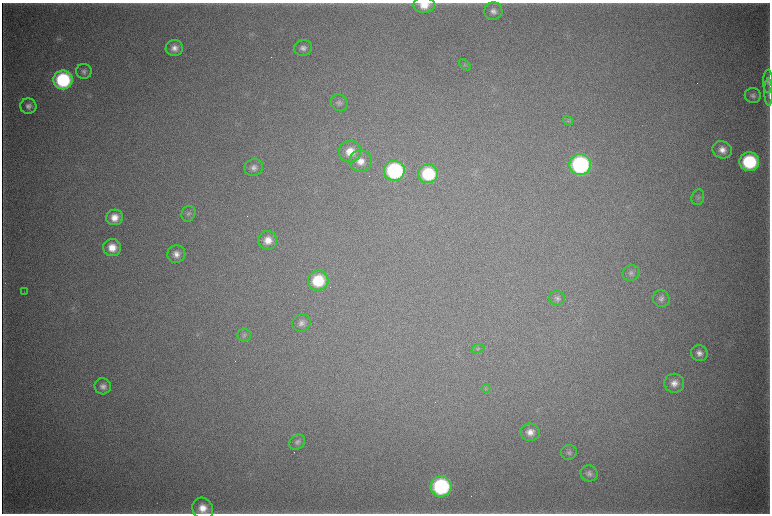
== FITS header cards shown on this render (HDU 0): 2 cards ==
NAXIS1  =                 1536 / length of data axis 1
NAXIS2  =                 1023 / length of data axis 2

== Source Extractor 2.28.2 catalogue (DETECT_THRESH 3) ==
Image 1536 x 1023 px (HDU 0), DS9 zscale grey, zoomed out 1/2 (1 PNG px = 2 x 2 image px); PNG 772 x 516 px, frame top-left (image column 1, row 1022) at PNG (2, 3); each listed source drawn as its Kron ellipse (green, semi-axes under 4 px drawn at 4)
Background 5250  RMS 41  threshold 124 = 3 sigma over >= 5 px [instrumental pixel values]
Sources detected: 48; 3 cannot appear on this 1/2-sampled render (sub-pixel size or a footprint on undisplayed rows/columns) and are neither listed nor drawn; the other 45 listed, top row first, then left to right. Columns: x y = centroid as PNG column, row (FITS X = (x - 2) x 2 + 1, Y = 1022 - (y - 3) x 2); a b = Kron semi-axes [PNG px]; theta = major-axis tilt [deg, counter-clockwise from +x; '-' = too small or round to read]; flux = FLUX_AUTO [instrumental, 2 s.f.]
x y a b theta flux
424 5 11 7 -1 1.3e+05
493 11 9 8 - 5.1e+04
174 48 8 8 - 6.2e+04
303 48 9 8 - 4.5e+04
465 65 7 3 -43 1.1e+04
84 71 8 7 - 3.2e+04
63 80 9 9 - 9.5e+05
768 81 11 5 -90 3.2e+04
769 92 13 3 -89 2.2e+04
753 95 8 7 - 3.5e+04
339 103 9 8 - 3.4e+04
28 106 8 8 - 4.2e+04
568 121 5 3 - 1.3e+04
722 150 10 8 -20 8.0e+04
350 152 11 11 - 1.6e+05
360 161 11 11 - 1.1e+05
749 162 10 9 - 8.1e+05
580 165 10 10 - 1.6e+06
254 167 9 8 - 5.0e+04
394 171 10 10 - 1.3e+06
428 174 10 9 - 5.6e+05
698 197 8 6 74 2.6e+04
188 214 8 6 65 2.8e+04
115 217 8 7 - 1.0e+05
268 240 9 9 - 1.0e+05
112 248 9 8 - 1.4e+05
176 254 9 8 - 6.6e+04
631 273 8 8 - 3.3e+04
318 281 10 10 - 4.2e+05
24 292 3 1 - 2.8e+03
557 298 8 7 - 3.0e+04
661 299 8 8 - 4.0e+04
301 323 9 8 - 4.7e+04
244 335 7 6 - 2.1e+04
478 349 7 3 17 1.3e+04
699 353 8 8 - 5.7e+04
674 383 10 9 - 8.0e+04
103 386 8 8 - 4.9e+04
486 389 4 2 - 8.3e+03
530 432 9 8 - 7.8e+04
297 442 8 7 - 3.0e+04
569 452 8 7 - 2.8e+04
589 473 8 8 - 3.7e+04
441 487 10 10 - 1.3e+06
203 509 11 10 - 1.3e+05
At the frame edge (FLAGS 8, measured only in part): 2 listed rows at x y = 424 5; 203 509
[3 sub-pixel or undisplayed-footprint detections neither listed nor drawn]